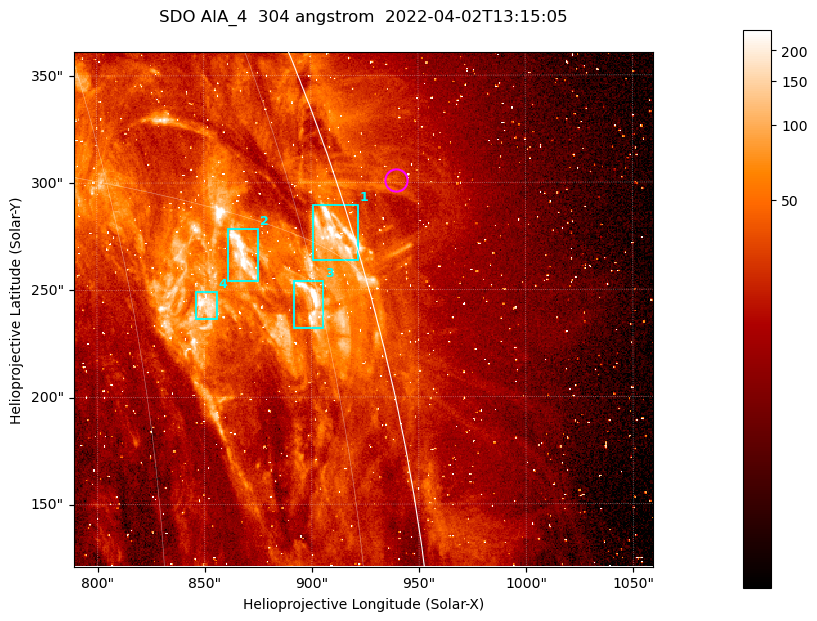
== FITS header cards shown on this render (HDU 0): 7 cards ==
TELESCOP= 'SDO     '           /
INSTRUME= 'AIA_4   '           /
WAVELNTH=                  304 /
WAVEUNIT= 'angstrom'           /
DATE-OBS= '2022-04-02T13:15:05.133' /
CTYPE1  = 'HPLN-TAN'           /
CTYPE2  = 'HPLT-TAN'           /

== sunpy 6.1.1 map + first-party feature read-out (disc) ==
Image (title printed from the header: SDO AIA_4  304 angstrom  2022-04-02T13:15:05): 450 x 400 px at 0.6 arcsec/px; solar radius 960 arcsec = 1600 px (partial field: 1.1% of the solar disc is inside the frame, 51% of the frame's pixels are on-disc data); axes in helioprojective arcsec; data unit not stated in the header (colour bar unlabelled)
Orientation: roll -0.132 deg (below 1 deg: not rotated)
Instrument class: DISC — disc imager (sunpy class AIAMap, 304 A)
Bright regions (active regions / flare kernels): reference = the on-disc median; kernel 5 px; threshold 5 sigma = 93.1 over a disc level ~27.6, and >= 1.15x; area >= 180 px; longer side >= 5 px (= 3 arcsec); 4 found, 4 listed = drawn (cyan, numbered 1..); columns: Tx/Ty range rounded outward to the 2 arcsec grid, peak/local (2 s.f.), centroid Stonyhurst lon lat
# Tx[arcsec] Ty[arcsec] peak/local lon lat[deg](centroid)
1 900..922 264..290 11 +80 +16
2 860..876 254..278 9.3 +68 +14
3 892..906 232..254 13 +74 +13
4 846..856 236..250 8 +65 +12
Off-limb structures (1.02-1.3 R_sun): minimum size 90 px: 8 found; the strongest spans PA ~285..290 deg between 1.02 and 1.04 R_sun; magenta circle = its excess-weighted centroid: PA ~290 deg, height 1.03 R_sun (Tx ~940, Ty ~302 arcsec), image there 1.7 x the reference